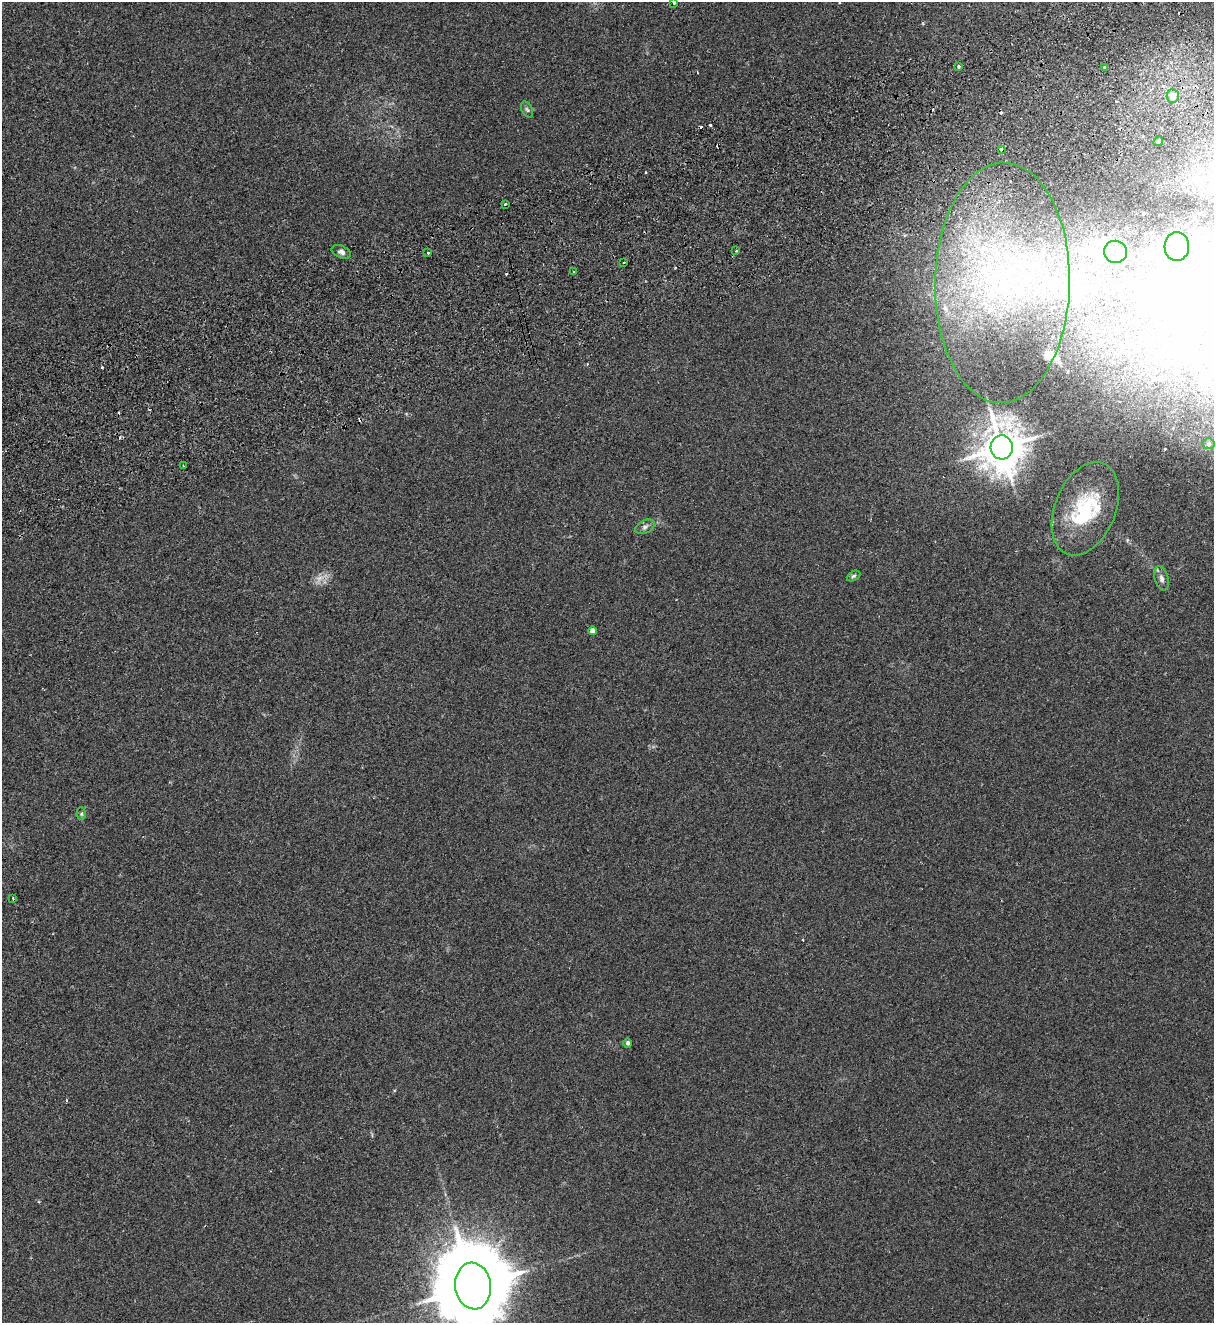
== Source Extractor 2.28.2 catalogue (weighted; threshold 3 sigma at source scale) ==
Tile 10 of 4 x 4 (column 2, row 3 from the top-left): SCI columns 1386-2597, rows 1380-2700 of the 5314 x 5399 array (HDU 1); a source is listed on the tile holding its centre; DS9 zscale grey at full resolution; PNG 1216 x 1325 px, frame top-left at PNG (2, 2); each listed source drawn as its Kron ellipse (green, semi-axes under 4 px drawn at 4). Shown black and unused: <1% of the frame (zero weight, under 2 of 3 exposures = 3% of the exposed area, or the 3 px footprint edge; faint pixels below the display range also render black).
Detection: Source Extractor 2.28.2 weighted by HDU 2 'WHT'; one run over the whole footprint, this tile lists its part. Background 0.0624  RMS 0.007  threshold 0.0316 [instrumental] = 3 sigma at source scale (4.5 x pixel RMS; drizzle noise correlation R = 1.50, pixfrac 1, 0.05/0.05 arcsec/px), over >= 5 px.
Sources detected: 49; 1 too faint to see at this stretch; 2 inside a brighter object's white glare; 13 cosmic-ray / hot-pixel residue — neither listed nor drawn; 5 inside a brighter listed object's ellipse — not listed separately; the other 28 listed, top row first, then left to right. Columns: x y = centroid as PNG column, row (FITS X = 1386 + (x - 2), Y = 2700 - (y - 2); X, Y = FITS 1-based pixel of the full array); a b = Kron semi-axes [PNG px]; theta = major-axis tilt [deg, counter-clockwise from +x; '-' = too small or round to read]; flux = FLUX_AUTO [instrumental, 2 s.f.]
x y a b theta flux
674 2 3 3 - 4
959 67 3 2 - 0.83
1104 67 3 3 - 2.4
1173 96 7 6 - 7.1
527 109 9 5 -62 1.6
1158 141 5 4 - 1.1
1002 149 3 3 - 5.5
505 204 3 3 - 1.1
1177 246 14 12 86 9.5
736 251 3 2 - 0.74
341 252 10 6 -23 2.6
1115 252 11 11 - 18
428 253 3 3 - 1.8
624 262 2 2 - 0.75
574 271 3 3 - 3.6
1002 283 120 67 89 230
1209 444 6 5 - 1.4
1002 447 12 11 - 2000
183 466 2 2 - 0.64
1085 509 49 30 68 49
645 527 10 6 28 2.3
853 576 7 4 27 1.2
1161 578 12 7 -76 2.8
592 631 4 4 - 5.2
81 814 6 4 89 1.1
13 898 2 2 - 0.65
628 1043 4 4 - 1.9
473 1286 23 18 -83 10000
Isophote crosses this tile's border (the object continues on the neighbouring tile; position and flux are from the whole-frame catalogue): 2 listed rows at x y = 674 2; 473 1286